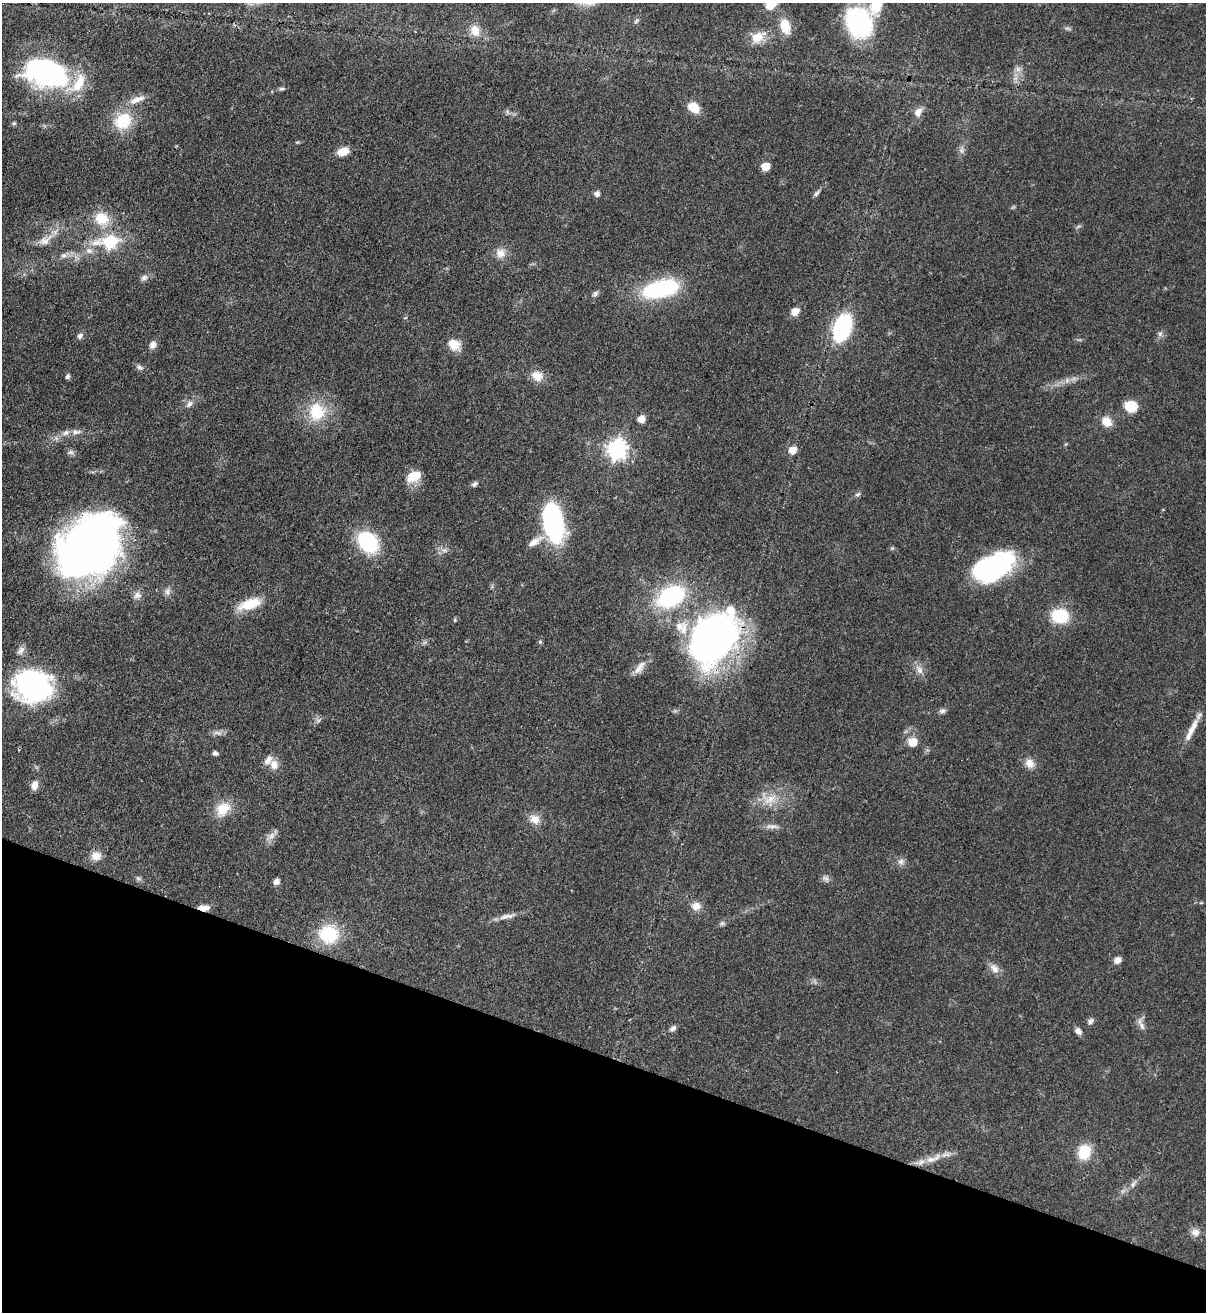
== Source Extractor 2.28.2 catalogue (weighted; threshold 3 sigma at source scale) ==
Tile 15 of 4 x 4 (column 3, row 4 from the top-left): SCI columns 2754-3957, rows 32-1341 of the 5379 x 5303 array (HDU 1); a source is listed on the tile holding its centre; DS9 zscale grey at full resolution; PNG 1208 x 1314 px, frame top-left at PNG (2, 3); no overlay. Shown black and unused: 20% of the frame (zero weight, under 3 of 4 exposures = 7% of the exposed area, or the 3 px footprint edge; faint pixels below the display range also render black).
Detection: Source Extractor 2.28.2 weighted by HDU 2 'WHT'; one run over the whole footprint, this tile lists its part. Background 0.0831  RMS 0.0039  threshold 0.0177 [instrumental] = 3 sigma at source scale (4.5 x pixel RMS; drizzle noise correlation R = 1.50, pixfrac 1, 0.05/0.05 arcsec/px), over >= 5 px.
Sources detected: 105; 1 too faint to see at this stretch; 1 inside a brighter object's white glare — not listed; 4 inside a brighter listed object's ellipse — not listed separately; the other 99 listed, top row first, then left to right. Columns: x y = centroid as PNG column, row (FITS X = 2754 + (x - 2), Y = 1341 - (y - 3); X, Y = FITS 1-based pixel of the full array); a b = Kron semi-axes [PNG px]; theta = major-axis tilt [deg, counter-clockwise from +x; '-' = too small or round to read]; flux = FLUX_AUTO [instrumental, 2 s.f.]
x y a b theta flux
771 4 12 9 42 7.2
859 23 24 19 -67 67
785 26 19 12 -77 7.2
475 31 16 12 -69 4.6
758 37 21 14 30 6.3
1018 69 7 5 45 1.4
46 73 24 13 -18 160
79 83 32 14 60 11
282 89 8 4 1 0.75
137 99 23 7 20 3.7
694 107 11 9 -37 7
918 112 11 8 60 2.7
123 121 24 20 36 14
14 123 6 4 43 0.53
961 150 8 5 -59 1
343 152 11 7 14 5.5
765 166 6 5 - 9.5
816 193 9 5 53 1
597 194 7 7 - 1.3
102 218 20 17 -17 9
45 240 21 10 32 4.3
109 242 11 7 7 33
89 251 10 8 -13 2.3
500 253 13 13 - 3.6
64 256 8 7 - 1.4
144 278 10 7 32 1.5
660 289 39 17 13 38
595 293 8 7 - 0.97
795 311 10 8 33 3.3
405 318 5 3 - 0.33
842 328 23 13 72 45
1160 334 6 6 - 1.1
80 336 8 6 49 1.3
454 344 15 12 -39 5.2
153 345 9 7 70 2.1
139 367 8 6 -17 1.1
67 376 5 5 - 1
537 376 16 13 -35 4.3
1067 380 7 5 46 1.1
189 404 10 7 53 1.7
1131 406 11 10 - 8.9
317 412 28 23 -90 15
641 419 7 6 - 3.8
1106 422 12 10 -40 4.7
76 432 15 6 5 2
617 449 8 7 - 190
792 450 9 8 - 3.5
414 476 20 12 30 6.2
474 484 8 5 37 0.95
858 494 7 6 - 0.91
553 520 28 14 -79 86
368 542 24 18 -47 26
534 542 23 7 33 3.7
90 547 47 35 50 370
444 550 7 4 -18 0.93
994 567 45 25 28 53
168 592 10 7 72 1.6
137 595 12 9 30 2.1
671 597 28 19 29 39
250 604 30 12 18 9.7
1060 616 16 13 -10 16
679 626 16 14 61 5.9
713 638 48 33 55 200
540 642 5 5 - 0.64
639 667 22 8 52 3.4
920 670 12 8 -66 2.4
40 688 47 32 -82 41
942 711 9 6 0 1.1
1191 730 34 7 63 5.3
913 742 8 8 - 5.9
215 753 6 5 - 0.99
1029 763 13 11 -50 3.4
274 764 14 11 -85 3.3
35 785 11 7 77 2.7
770 799 20 9 35 5.5
223 809 21 15 42 7.4
535 819 15 12 -28 3.6
773 826 17 4 -5 1.7
271 836 10 6 62 2
96 856 13 11 20 3.6
901 862 8 8 - 1.6
138 878 7 4 -1 0.75
826 878 11 5 -30 1.2
276 882 7 6 - 1.6
696 906 13 12 - 3.1
203 908 13 6 -1 3.4
506 916 24 6 13 2.8
722 923 6 6 - 0.82
328 934 24 21 -11 18
1117 960 8 7 - 2.3
994 968 15 9 -46 2.7
1090 1021 9 7 58 1.2
1142 1026 14 6 -66 1.9
673 1028 9 6 34 1.3
1078 1031 9 6 -47 1.8
1084 1152 17 14 69 9.3
931 1159 16 8 9 3.6
1133 1184 9 5 65 1.1
1195 1232 11 10 - 2.4
Overlapping masked pixels (flux is a lower limit): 4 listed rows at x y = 90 547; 250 604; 713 638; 203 908
Isophote crosses this tile's border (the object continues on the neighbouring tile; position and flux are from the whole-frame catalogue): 2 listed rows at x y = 771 4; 1191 730